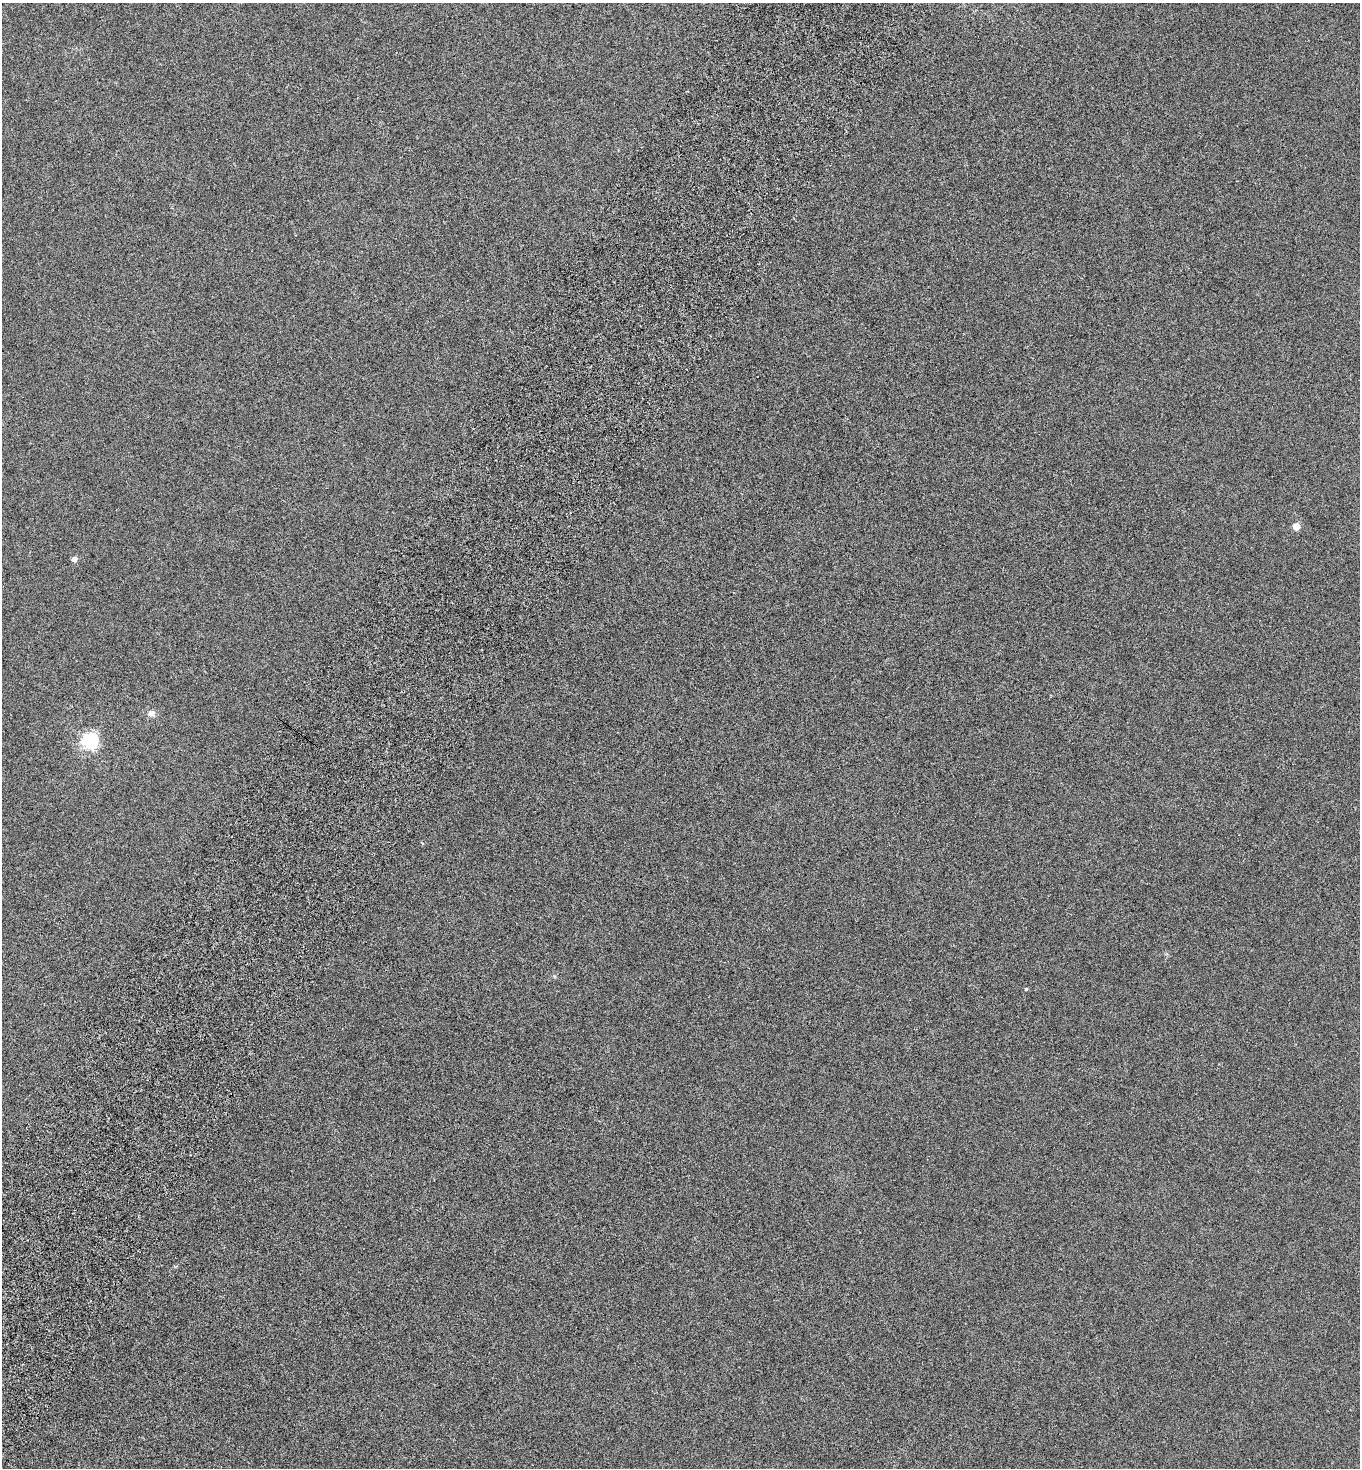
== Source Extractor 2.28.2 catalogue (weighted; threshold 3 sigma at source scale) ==
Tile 7 of 4 x 4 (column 3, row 2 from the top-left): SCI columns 3061-4418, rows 2972-4437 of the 5983 x 5948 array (HDU 1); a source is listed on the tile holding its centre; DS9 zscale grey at full resolution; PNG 1362 x 1470 px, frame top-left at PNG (2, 3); no overlay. Shown black and unused: <1% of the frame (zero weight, under 5 of 9 exposures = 3% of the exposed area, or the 3 px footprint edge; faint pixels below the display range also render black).
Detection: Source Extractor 2.28.2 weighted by HDU 2 'WHT'; one run over the whole footprint, this tile lists its part. Background 6.19e-04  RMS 0.0019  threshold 0.0079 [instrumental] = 3 sigma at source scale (4.09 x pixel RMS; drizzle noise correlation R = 1.36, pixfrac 0.8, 0.05/0.05 arcsec/px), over >= 5 px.
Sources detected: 5; all 5 listed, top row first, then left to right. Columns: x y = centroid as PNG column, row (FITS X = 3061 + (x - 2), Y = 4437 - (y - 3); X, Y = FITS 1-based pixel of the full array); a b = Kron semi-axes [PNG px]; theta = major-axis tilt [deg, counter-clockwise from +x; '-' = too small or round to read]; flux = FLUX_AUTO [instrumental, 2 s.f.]
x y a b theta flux
1296 527 5 4 - 3.6
74 559 4 4 - 1.5
151 713 8 7 - 0.74
90 741 6 6 - 48
1026 989 4 4 - 0.16